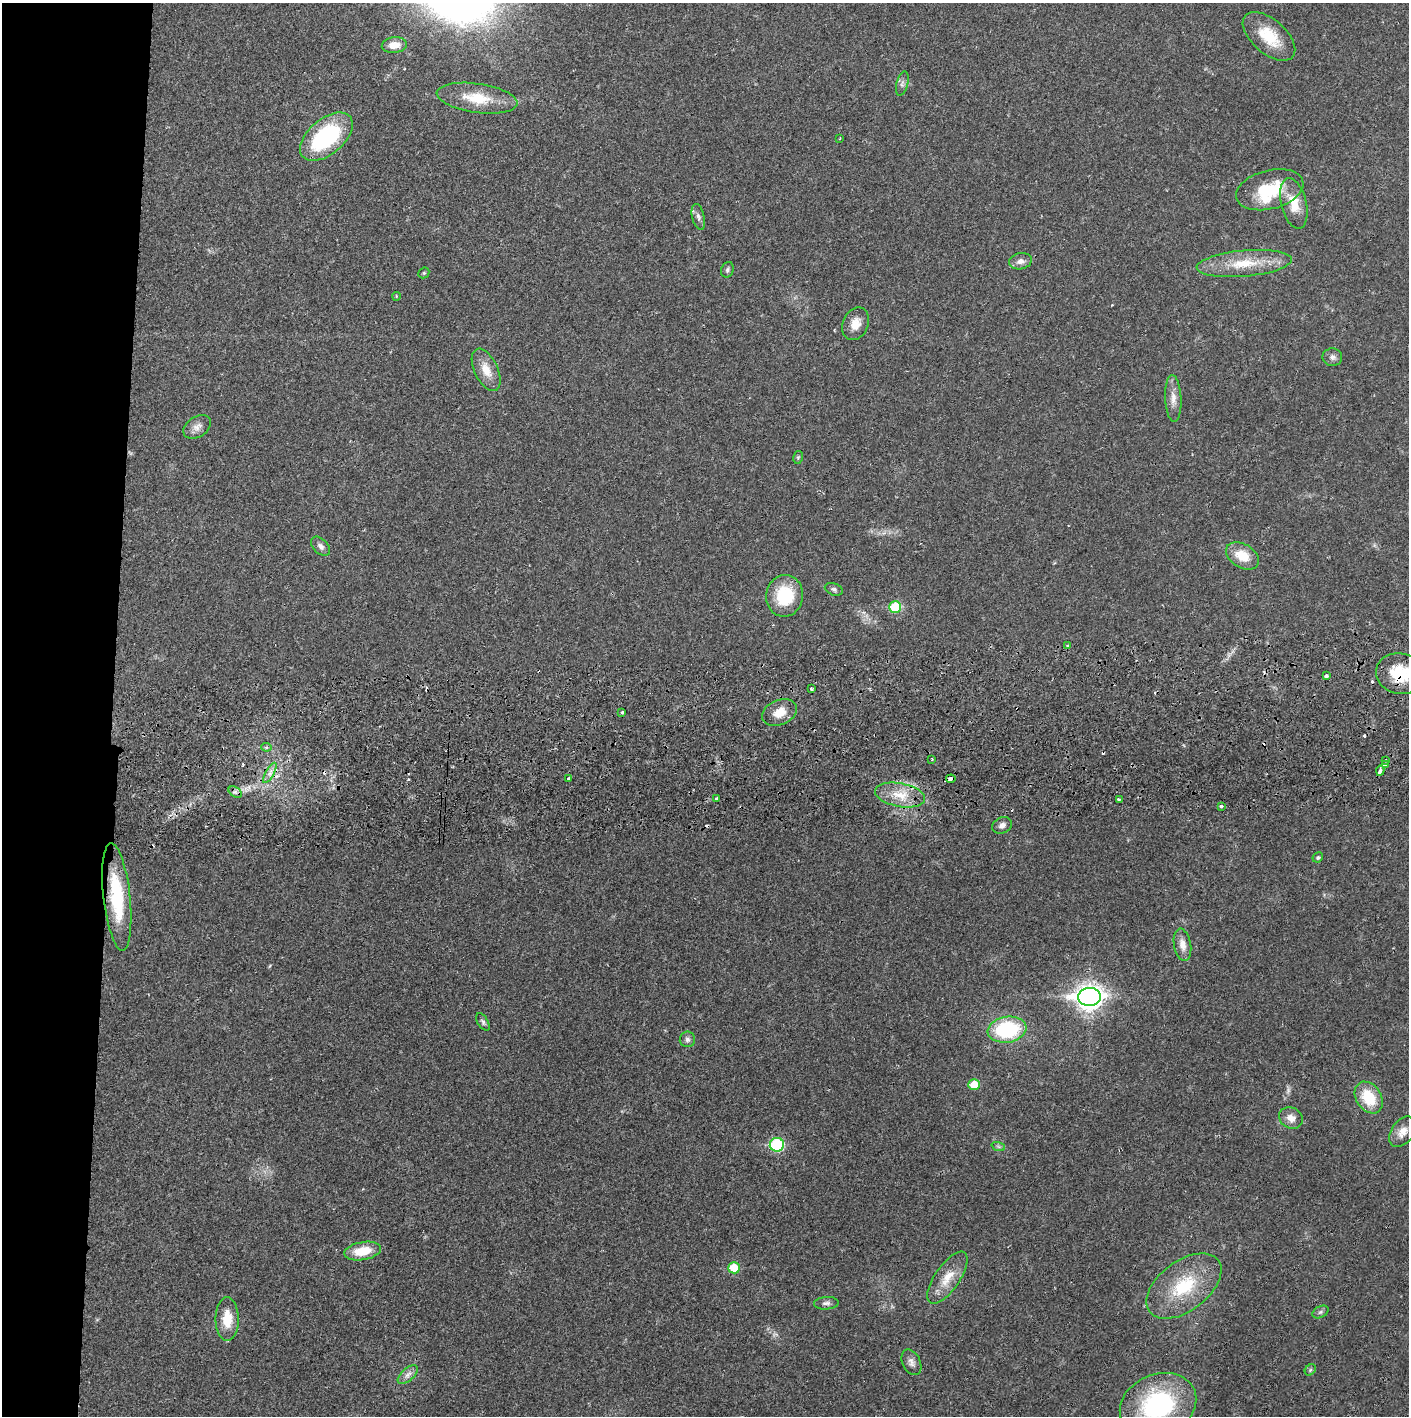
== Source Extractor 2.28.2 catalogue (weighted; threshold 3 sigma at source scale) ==
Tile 4 of 3 x 3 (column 1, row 2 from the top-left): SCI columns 4-1410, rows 1471-2884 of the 4232 x 4358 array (HDU 1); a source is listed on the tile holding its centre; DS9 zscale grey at full resolution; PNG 1411 x 1418 px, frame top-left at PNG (2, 3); each listed source drawn as its Kron ellipse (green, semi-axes under 4 px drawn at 4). Shown black and unused: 8% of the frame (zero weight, under 2 of 3 exposures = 3% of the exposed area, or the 3 px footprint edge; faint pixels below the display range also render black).
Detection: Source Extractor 2.28.2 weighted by HDU 2 'WHT'; one run over the whole footprint, this tile lists its part. Background 0.0215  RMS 0.0035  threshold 0.0156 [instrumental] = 3 sigma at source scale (4.5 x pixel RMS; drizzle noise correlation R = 1.50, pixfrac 1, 0.05/0.05 arcsec/px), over >= 5 px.
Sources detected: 81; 2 too faint to see at this stretch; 1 inside a brighter object's white glare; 9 cosmic-ray / hot-pixel residue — neither listed nor drawn; the other 69 listed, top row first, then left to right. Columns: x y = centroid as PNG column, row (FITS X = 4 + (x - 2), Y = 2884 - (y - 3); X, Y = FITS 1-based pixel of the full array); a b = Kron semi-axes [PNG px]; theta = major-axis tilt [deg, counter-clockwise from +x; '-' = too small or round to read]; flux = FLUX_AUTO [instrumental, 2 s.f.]
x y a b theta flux
1269 36 31 17 -41 11
394 45 12 8 5 3.7
902 84 12 5 75 1.3
477 98 41 14 -8 11
326 137 31 17 40 35
840 138 3 3 - 0.27
1270 190 34 19 14 16
1294 203 26 12 -76 7.9
698 217 13 6 -76 1.4
1020 261 11 8 11 1.9
1244 263 48 13 5 12
727 270 8 6 68 0.85
424 273 6 5 - 0.44
396 296 4 3 - 0.29
856 324 17 12 66 4.1
1332 357 10 8 -1 1.4
486 370 23 11 -64 5.6
1173 398 23 8 -87 3.4
197 427 15 10 33 2.4
798 457 6 5 - 0.55
321 546 11 7 -46 1.5
1242 556 18 12 -30 7.2
834 589 9 6 -20 0.9
785 596 21 18 81 15
895 607 6 6 - 15
1067 646 3 2 - 0.65
1400 674 24 20 -13 12
1326 676 3 3 - 1.1
811 689 3 3 - 1.8
780 712 18 12 23 5.1
622 713 3 3 - 2.1
266 747 5 4 - 0.85
932 759 3 2 - 0.38
1385 761 3 2 - 0.35
1385 765 3 3 - 4.1
1380 771 5 3 - 4.6
270 773 11 4 61 1.7
569 779 3 3 - 2
951 779 5 3 - 3.6
235 792 7 4 -32 1
900 795 25 11 -11 7.6
716 799 4 3 - 0.97
1119 800 3 3 - 0.47
1221 806 3 3 - 1.2
1002 825 10 8 25 1.6
1318 857 5 5 - 0.53
117 897 54 13 -84 23
1182 945 16 8 -80 3.2
1089 997 11 9 2 300
483 1022 10 5 -57 0.83
1007 1030 19 13 9 29
687 1039 8 7 - 1.1
974 1085 6 5 - 7.6
1369 1098 17 12 -56 11
1291 1118 12 10 -26 2.8
1403 1132 17 11 54 3.7
777 1145 7 6 - 34
998 1146 7 4 -19 0.63
363 1251 18 9 10 8.5
734 1268 6 5 - 8.7
947 1278 30 12 55 6.8
1184 1286 43 25 37 21
826 1303 12 6 3 1.2
1320 1312 8 5 27 0.78
227 1319 22 11 -90 7.6
911 1362 13 9 -64 1.8
1310 1370 6 5 - 0.57
408 1375 12 6 41 1.8
1158 1405 39 30 23 49
Overlapping masked pixels (flux is a lower limit): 3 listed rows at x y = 1400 674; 1380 771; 951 779
Isophote crosses this tile's border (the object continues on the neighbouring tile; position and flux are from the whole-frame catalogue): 2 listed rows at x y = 1400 674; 1158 1405